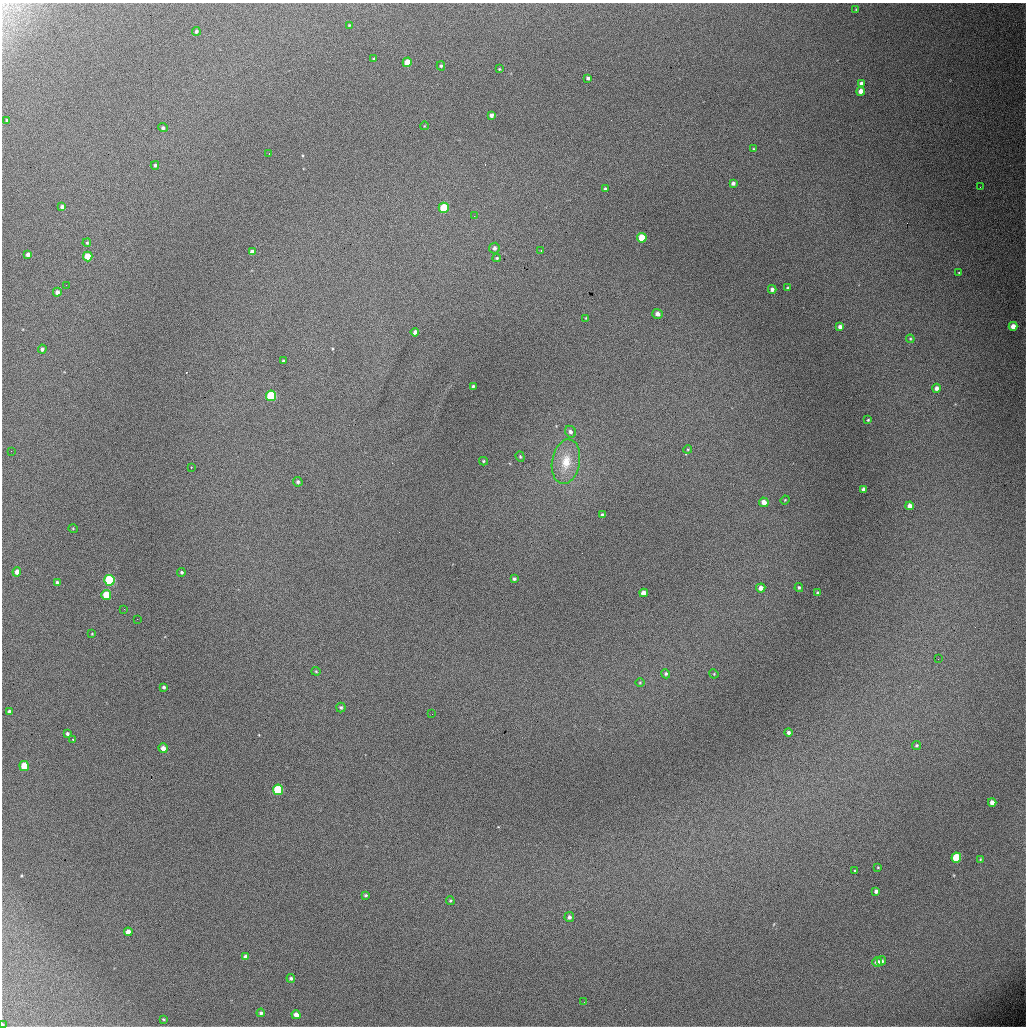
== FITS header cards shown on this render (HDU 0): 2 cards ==
NAXIS1  =                 1024 / length of data axis 1
NAXIS2  =                 1024 / length of data axis 2

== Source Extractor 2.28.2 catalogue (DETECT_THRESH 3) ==
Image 1024 x 1024 px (HDU 0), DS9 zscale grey, 1 PNG px = 1 image px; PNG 1028 x 1028 px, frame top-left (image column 1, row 1024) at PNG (2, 3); each listed source drawn as its Kron ellipse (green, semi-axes under 4 px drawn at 4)
Background 5250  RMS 54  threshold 163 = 3 sigma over >= 5 px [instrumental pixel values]
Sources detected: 110; all 110 listed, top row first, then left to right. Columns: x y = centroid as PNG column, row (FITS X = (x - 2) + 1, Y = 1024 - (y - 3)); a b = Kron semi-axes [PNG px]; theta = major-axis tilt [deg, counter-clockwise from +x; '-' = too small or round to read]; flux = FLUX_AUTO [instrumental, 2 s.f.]
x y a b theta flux
856 9 3 3 - 2800
349 25 3 3 - 2800
196 31 4 4 - 8400
374 59 3 3 - 4600
407 62 5 4 - 72000
441 66 4 4 - 5300
499 69 4 4 - 2800
588 78 4 3 - 8500
861 83 4 4 - 10000
861 91 4 4 - 29000
491 115 4 4 - 13000
7 121 4 3 - 9900
424 126 4 2 - 2300
163 128 5 4 - 6300
753 149 4 4 - 3500
269 153 2 2 - 2200
155 165 4 4 - 6500
733 183 4 4 - 12000
980 187 2 2 - 2200
605 189 4 4 - 6800
62 207 4 4 - 12000
444 208 5 5 - 150000
474 216 2 2 - 5100
642 238 5 5 - 110000
87 243 4 3 - 4300
494 248 5 5 - 11000
541 251 3 2 - 2200
252 252 4 4 - 19000
28 254 4 4 - 12000
88 256 5 5 - 77000
497 258 4 4 - 4800
959 273 4 3 - 2800
66 285 2 2 - 5900
788 288 3 2 - 4500
772 289 4 4 - 13000
57 292 4 4 - 15000
657 314 5 5 - 17000
586 318 4 2 - 2600
1013 326 4 4 - 30000
840 327 4 4 - 15000
415 332 4 4 - 12000
910 339 4 4 - 4000
42 349 4 4 - 9200
283 361 3 3 - 4500
473 386 3 3 - 5900
936 388 4 4 - 14000
271 396 5 5 - 260000
868 420 3 3 - 3600
570 432 6 5 - 11000
688 449 4 3 - 3600
11 451 2 2 - 2900
520 457 5 4 - 4700
483 461 4 4 - 4100
566 462 22 14 80 93000
191 467 3 2 - 4100
298 482 5 4 - 6500
863 489 4 3 - 11000
785 500 4 4 - 3200
764 502 5 4 - 28000
910 506 4 4 - 20000
602 515 4 3 - 7200
73 529 5 3 - 3000
17 572 5 4 - 22000
181 572 4 4 - 5700
514 579 4 3 - 6600
109 580 5 5 - 360000
57 583 4 3 - 9600
799 587 4 4 - 5500
761 588 4 4 - 21000
644 593 4 4 - 29000
817 593 3 2 - 3700
106 595 5 5 - 100000
124 609 2 2 - 11000
137 619 2 2 - 4200
92 634 3 2 - 2700
938 659 3 2 - 3200
316 671 4 4 - 3800
666 674 5 4 - 5800
714 674 5 4 - 3300
640 683 5 3 - 3400
164 687 4 4 - 6400
341 707 5 4 - 5800
9 712 4 4 - 13000
432 714 2 2 - 1400
788 732 4 4 - 9000
67 734 4 3 - 7300
73 739 3 2 - 6900
916 745 4 4 - 5200
163 748 5 4 - 23000
24 766 5 4 - 76000
278 790 5 5 - 240000
992 802 4 4 - 24000
956 858 5 5 - 170000
980 859 4 3 - 2900
878 867 4 3 - 3400
854 870 3 3 - 8900
876 891 4 4 - 13000
365 895 4 3 - 5000
450 901 4 3 - 4200
569 917 5 4 - 9700
128 932 4 4 - 24000
246 956 4 4 - 14000
881 961 5 4 - 12000
877 962 5 5 - 20000
291 978 4 4 - 7700
584 1002 2 2 - 5700
261 1013 4 4 - 9100
296 1015 4 4 - 22000
164 1019 4 3 - 3700
3 1025 3 2 - 4500
At the frame edge (FLAGS 8, measured only in part): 1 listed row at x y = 3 1025